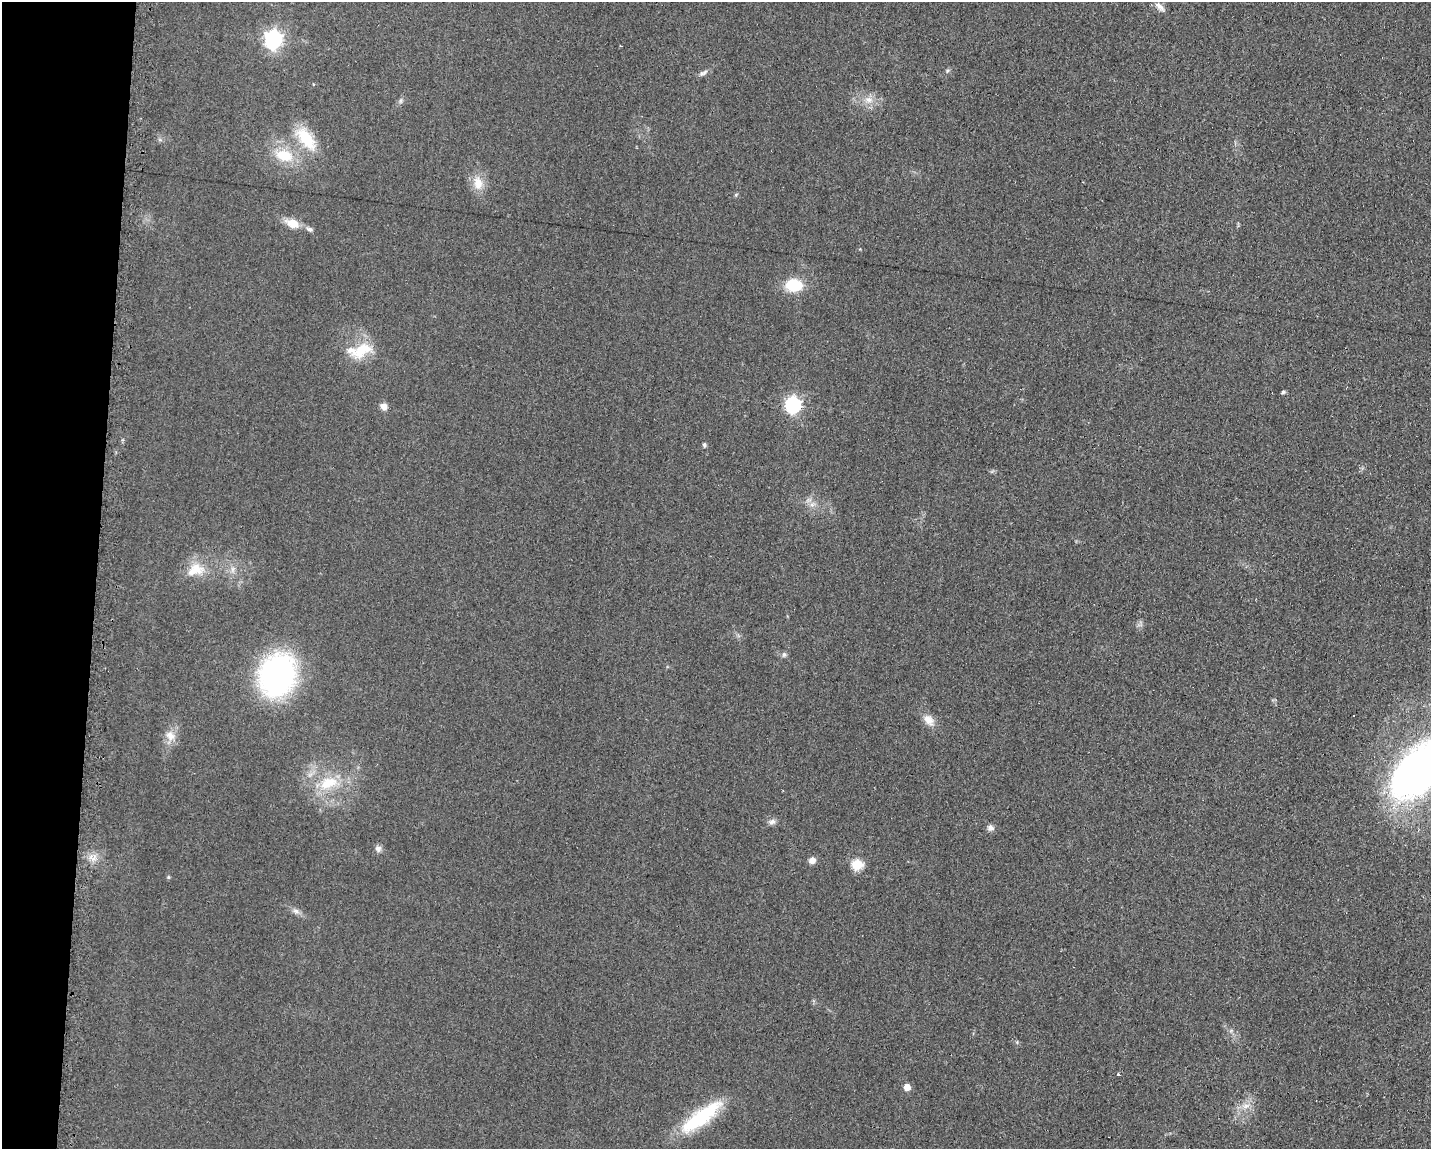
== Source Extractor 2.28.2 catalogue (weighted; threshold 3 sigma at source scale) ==
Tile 7 of 3 x 4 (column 1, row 3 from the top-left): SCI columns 118-1546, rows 1148-2294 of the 4643 x 4587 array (HDU 1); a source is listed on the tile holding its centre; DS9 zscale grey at full resolution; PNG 1433 x 1151 px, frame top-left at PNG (2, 2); no overlay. Shown black and unused: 7% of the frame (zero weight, under 2 of 3 exposures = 2% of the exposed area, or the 3 px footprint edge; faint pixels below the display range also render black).
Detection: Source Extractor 2.28.2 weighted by HDU 2 'WHT'; one run over the whole footprint, this tile lists its part. Background 0.0621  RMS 0.0099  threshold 0.0448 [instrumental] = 3 sigma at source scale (4.5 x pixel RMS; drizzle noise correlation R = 1.50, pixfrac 1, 0.05/0.05 arcsec/px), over >= 5 px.
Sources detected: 42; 1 cosmic-ray / hot-pixel residue — not listed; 3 inside a brighter listed object's ellipse — not listed separately; the other 38 listed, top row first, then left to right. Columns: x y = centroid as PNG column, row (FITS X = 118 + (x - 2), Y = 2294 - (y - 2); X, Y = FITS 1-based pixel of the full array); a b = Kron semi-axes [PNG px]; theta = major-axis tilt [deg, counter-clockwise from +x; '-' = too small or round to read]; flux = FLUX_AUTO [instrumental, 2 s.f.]
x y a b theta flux
1160 7 18 8 -46 6
273 39 8 7 - 430
621 46 3 2 - 1.1
947 71 6 6 - 2
703 73 14 6 27 3.9
869 100 13 9 -1 9.4
401 101 9 4 82 2.1
306 138 34 16 -52 38
284 155 25 16 -15 33
478 183 18 12 -78 16
736 194 6 3 20 1.2
292 223 18 11 -21 15
793 285 18 13 -2 36
361 350 33 16 28 31
1283 392 5 4 - 2
793 405 7 7 - 290
384 406 8 7 - 6.8
704 445 6 5 - 1.8
812 505 9 6 16 4.3
232 569 10 5 90 4.1
195 570 27 18 19 25
784 654 7 6 - 2.3
277 675 29 24 70 340
929 720 17 11 -48 11
170 736 16 13 -56 11
1418 770 66 36 47 470
328 783 29 16 20 36
772 822 10 7 19 4.2
990 828 8 7 - 4.5
378 849 10 8 -50 3.9
812 860 8 7 - 6.2
857 865 6 5 - 75
168 877 5 4 - 1.3
296 911 10 6 -20 4.1
1118 1075 3 3 - 3.2
907 1087 5 5 - 14
1246 1106 13 7 8 7.8
698 1119 48 17 34 72
Isophote crosses this tile's border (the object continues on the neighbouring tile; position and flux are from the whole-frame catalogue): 1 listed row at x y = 1418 770